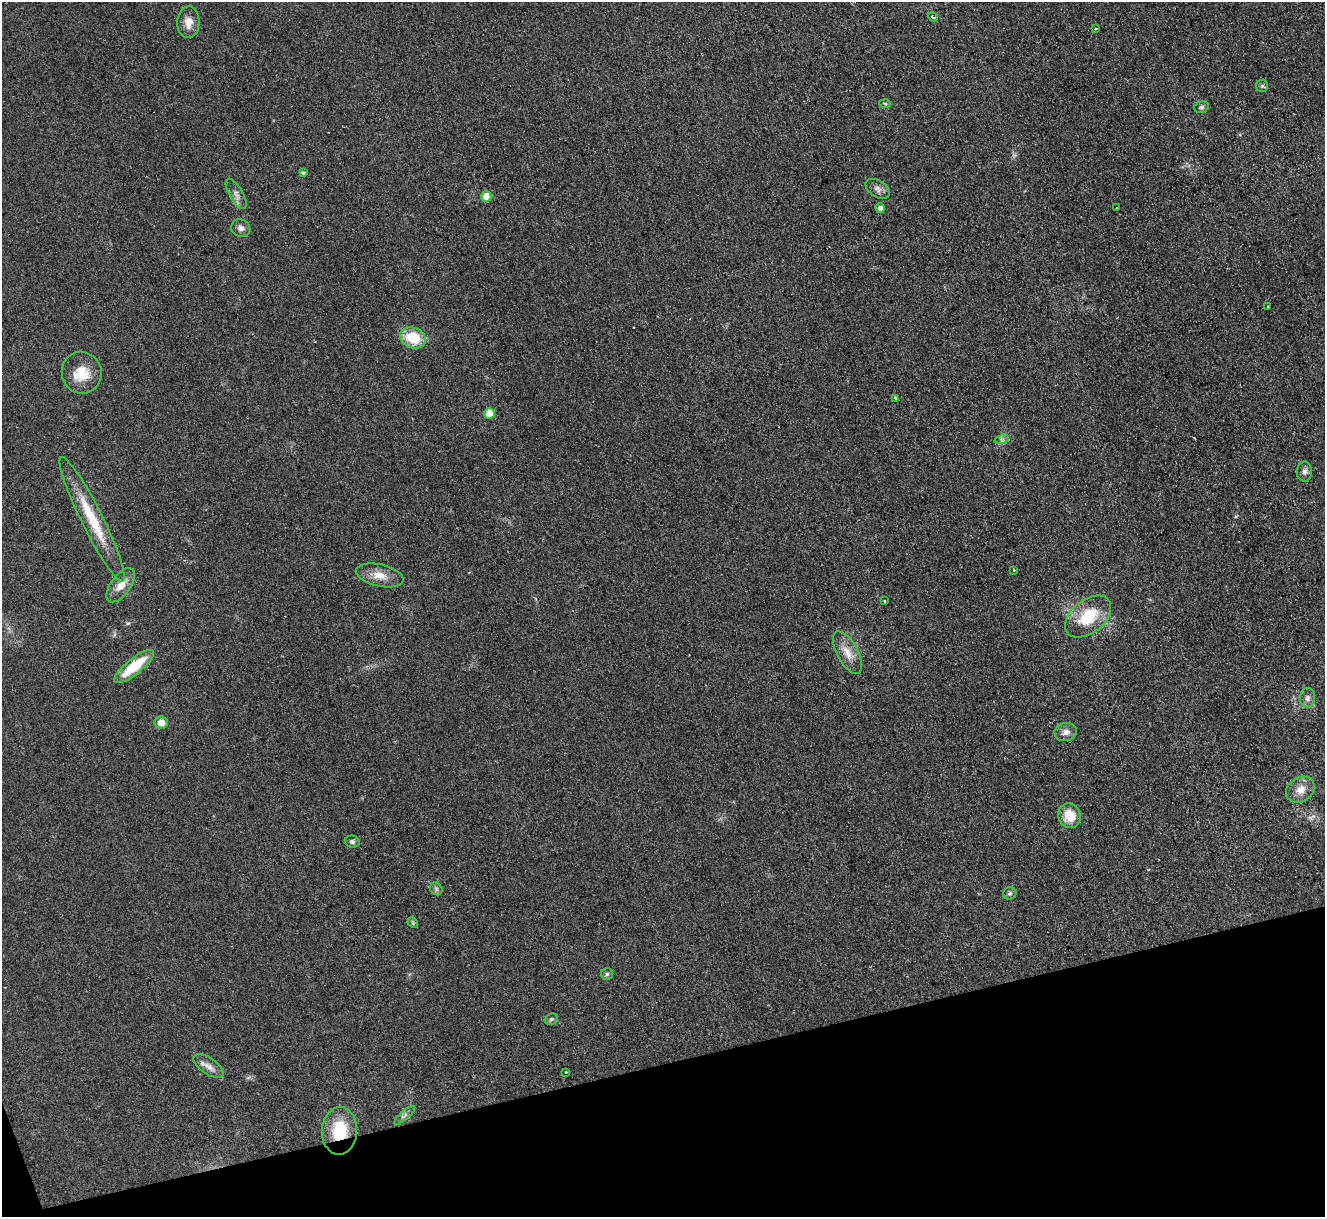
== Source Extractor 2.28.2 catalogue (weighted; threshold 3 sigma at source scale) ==
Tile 14 of 4 x 4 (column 2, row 4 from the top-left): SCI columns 1343-2665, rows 274-1488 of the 5319 x 5278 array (HDU 1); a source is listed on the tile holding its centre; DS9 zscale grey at full resolution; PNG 1327 x 1219 px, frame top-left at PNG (2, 2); each listed source drawn as its Kron ellipse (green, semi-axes under 4 px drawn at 4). Shown black and unused: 13% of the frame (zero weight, under 2 of 3 exposures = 2% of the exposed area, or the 3 px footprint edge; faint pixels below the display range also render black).
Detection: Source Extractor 2.28.2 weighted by HDU 2 'WHT'; one run over the whole footprint, this tile lists its part. Background 0.123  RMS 0.012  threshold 0.0542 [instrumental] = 3 sigma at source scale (4.5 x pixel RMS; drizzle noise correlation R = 1.50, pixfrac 1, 0.05/0.05 arcsec/px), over >= 5 px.
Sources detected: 44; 1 cosmic-ray / hot-pixel residue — neither listed nor drawn; the other 43 listed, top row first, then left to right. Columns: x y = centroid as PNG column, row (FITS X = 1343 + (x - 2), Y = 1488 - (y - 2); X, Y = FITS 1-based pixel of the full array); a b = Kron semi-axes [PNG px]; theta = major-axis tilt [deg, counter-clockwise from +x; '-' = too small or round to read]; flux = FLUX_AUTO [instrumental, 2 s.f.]
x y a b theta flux
933 17 5 3 - 2.6
188 22 16 11 86 12
1096 29 3 2 - 1.4
1262 86 6 6 - 2.1
885 104 6 4 -3 1.5
1202 107 7 5 16 2.6
303 173 4 3 - 1.5
878 189 13 8 -32 6.1
236 194 17 6 -59 6.4
486 196 5 5 - 21
880 208 4 4 - 5.4
1117 208 2 2 - 1.4
241 228 10 8 -26 5.1
1267 306 3 2 - 1.3
413 338 13 10 -22 40
82 373 21 20 - 27
896 398 3 3 - 6.9
490 413 5 5 - 29
1002 439 7 4 19 3
1304 472 10 7 89 4.5
92 519 69 10 -63 51
1013 570 3 2 - 1
380 575 24 11 -13 15
121 585 20 10 54 14
885 600 3 2 - 1.7
1088 616 26 16 39 46
847 653 24 10 -62 16
134 667 25 8 39 44
1307 698 10 7 85 5.4
161 723 6 6 - 12
1066 732 11 9 9 6.8
1300 790 15 12 33 13
1069 816 12 11 - 24
352 842 7 6 - 2.8
436 889 7 5 -48 2.6
1010 893 7 6 - 2.4
413 923 6 4 -47 1.6
607 974 6 6 - 2.1
551 1019 7 5 22 2.2
208 1066 17 8 -34 8.8
566 1072 3 3 - 2.6
405 1115 13 4 41 3.3
339 1131 24 17 87 44
Overlapping masked pixels (flux is a lower limit): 1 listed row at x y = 339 1131